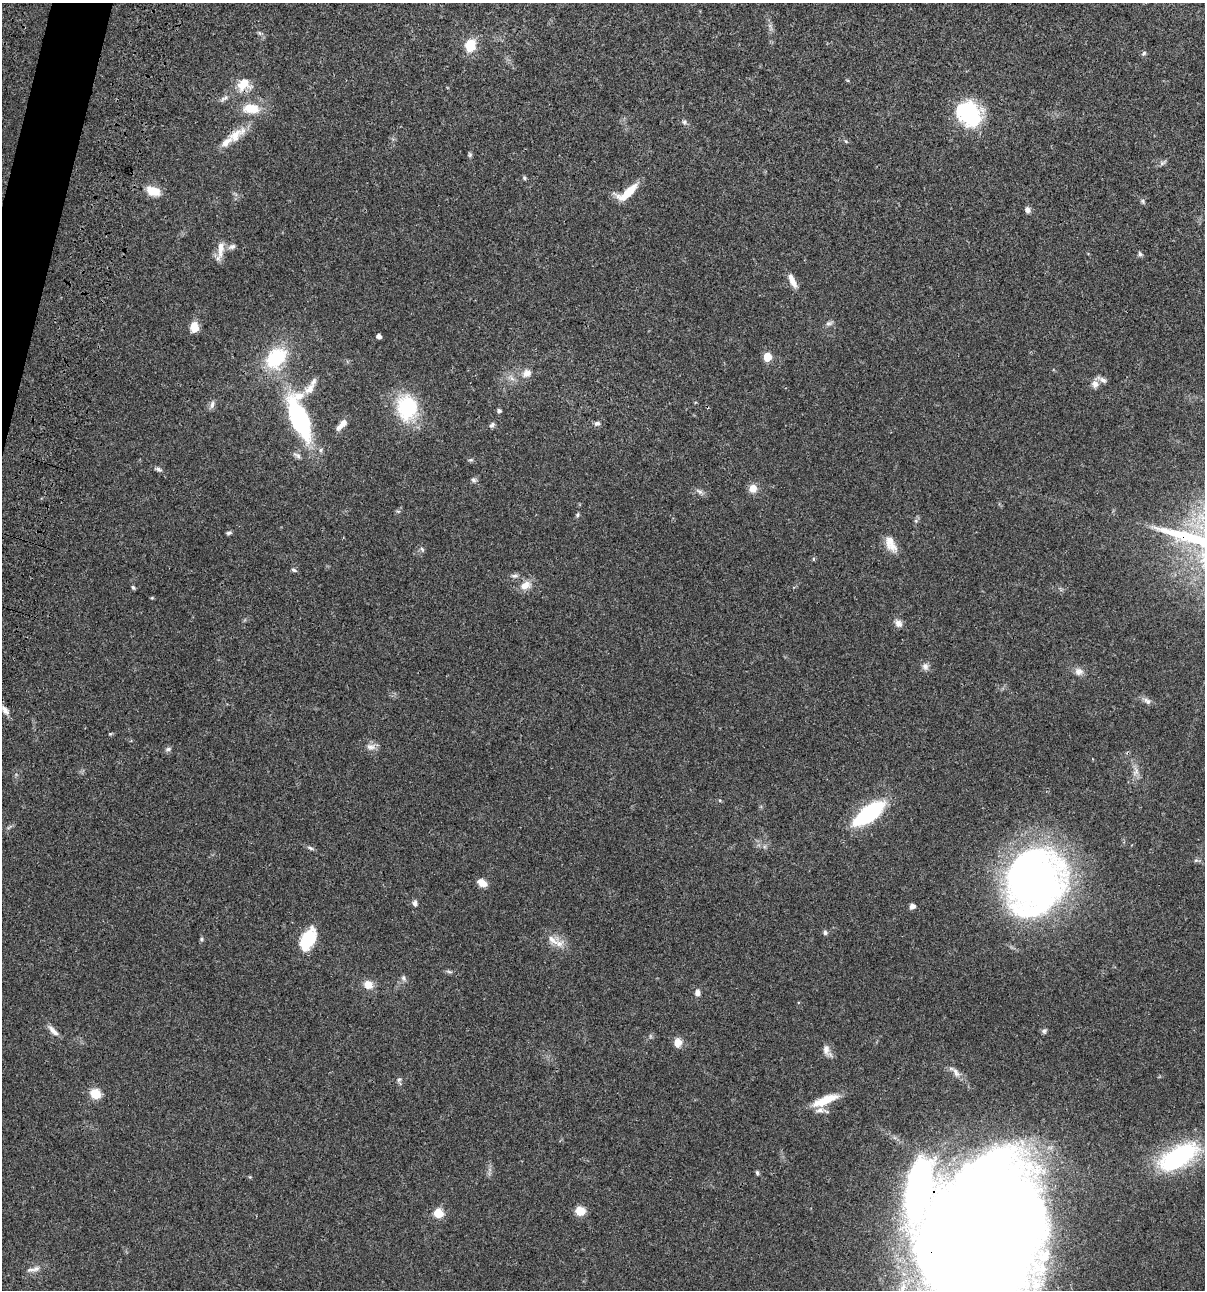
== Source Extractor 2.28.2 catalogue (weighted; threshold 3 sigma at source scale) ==
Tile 11 of 4 x 4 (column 3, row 3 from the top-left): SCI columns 2641-3843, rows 1408-2695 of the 5405 x 5390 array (HDU 1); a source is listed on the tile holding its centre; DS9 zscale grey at full resolution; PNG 1207 x 1292 px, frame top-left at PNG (2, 3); no overlay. Shown black and unused: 1% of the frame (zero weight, under 3 of 4 exposures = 9% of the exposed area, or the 3 px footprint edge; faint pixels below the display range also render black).
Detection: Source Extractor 2.28.2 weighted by HDU 2 'WHT'; one run over the whole footprint, this tile lists its part. Background 0.0473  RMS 0.0054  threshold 0.0244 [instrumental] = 3 sigma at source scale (4.5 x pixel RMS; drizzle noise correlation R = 1.50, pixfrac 1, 0.05/0.05 arcsec/px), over >= 5 px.
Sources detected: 96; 1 inside a brighter object's white glare — not listed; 6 inside a brighter listed object's ellipse — not listed separately; the other 89 listed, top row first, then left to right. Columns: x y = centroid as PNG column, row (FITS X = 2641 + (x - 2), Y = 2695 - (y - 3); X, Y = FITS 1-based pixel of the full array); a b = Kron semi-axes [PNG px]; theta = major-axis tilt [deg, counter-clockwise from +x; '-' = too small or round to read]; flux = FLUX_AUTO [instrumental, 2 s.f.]
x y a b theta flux
259 33 7 4 -70 0.83
470 45 13 11 78 11
1144 53 7 5 31 0.9
243 84 18 15 28 8.7
224 98 12 4 28 1.7
251 109 22 12 -2 11
969 113 26 20 -47 50
684 122 6 6 - 1.1
235 135 32 13 35 9.9
846 141 6 5 - 0.72
470 155 7 5 -90 0.86
1162 163 9 5 31 1.3
524 178 6 5 - 0.79
153 191 15 9 -20 8.7
628 192 29 10 37 11
1143 201 7 5 -58 0.94
1027 210 6 5 - 2.4
232 247 11 6 21 1.9
220 249 26 8 85 5.2
1140 254 7 5 -59 1.1
792 281 19 7 -64 4.4
829 323 10 6 10 1.5
194 327 10 8 88 6.2
379 336 4 4 - 2.2
767 357 5 5 - 15
276 358 24 17 46 30
527 373 13 10 29 3.9
1095 384 10 9 - 3
309 389 16 11 42 5.3
212 404 12 6 80 1.8
407 407 26 21 -88 36
499 411 5 4 - 1.2
299 418 42 16 -70 82
597 423 8 6 2 1.4
342 424 16 6 47 4.1
492 425 8 5 38 1.3
297 455 14 5 -31 1.6
471 460 7 5 -9 0.81
158 469 9 5 -17 1.3
473 480 7 5 -23 1.1
753 488 9 9 - 4.9
700 491 10 5 -31 1.6
577 515 6 5 - 0.84
916 521 6 4 -72 0.71
229 533 6 4 21 0.94
891 544 23 11 -63 6.7
422 549 7 4 -46 0.83
813 559 5 3 - 0.58
294 570 7 4 -26 0.95
514 576 9 5 -3 1.4
525 585 16 10 28 5.1
133 587 5 4 - 0.87
152 598 4 4 - 0.57
898 623 11 9 -44 2.6
925 666 11 9 -70 2.2
1079 671 12 10 -7 3
1147 701 11 7 -40 2
5 710 15 7 -51 2.7
371 747 13 8 -4 3
168 749 8 5 15 1.3
1136 771 12 7 58 2.6
869 813 24 11 36 68
310 848 9 5 -25 1.1
1196 860 6 4 18 0.81
1034 881 48 43 73 370
482 883 10 7 -30 5
415 903 8 6 -86 1.6
912 906 6 5 - 2.1
825 933 6 5 - 1.2
306 938 29 10 84 14
201 939 5 5 - 0.78
552 940 20 7 -43 5
404 978 9 6 -65 1.3
368 985 11 9 -36 5.3
697 992 7 6 - 2.3
53 1031 18 6 -46 2.9
1044 1031 8 6 69 1.1
678 1042 10 8 84 4.8
827 1050 17 9 -60 3.3
956 1072 14 7 -56 3
399 1080 7 5 67 0.99
95 1094 9 8 - 11
825 1100 34 9 22 12
1178 1157 42 19 32 65
757 1173 6 4 -87 0.84
580 1211 10 9 - 6.6
438 1213 6 5 - 20
981 1236 122 83 68 1800
35 1269 12 8 26 2.9
Overlapping masked pixels (flux is a lower limit): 2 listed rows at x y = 243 84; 981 1236
Isophote crosses this tile's border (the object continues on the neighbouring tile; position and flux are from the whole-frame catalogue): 1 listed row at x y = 981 1236